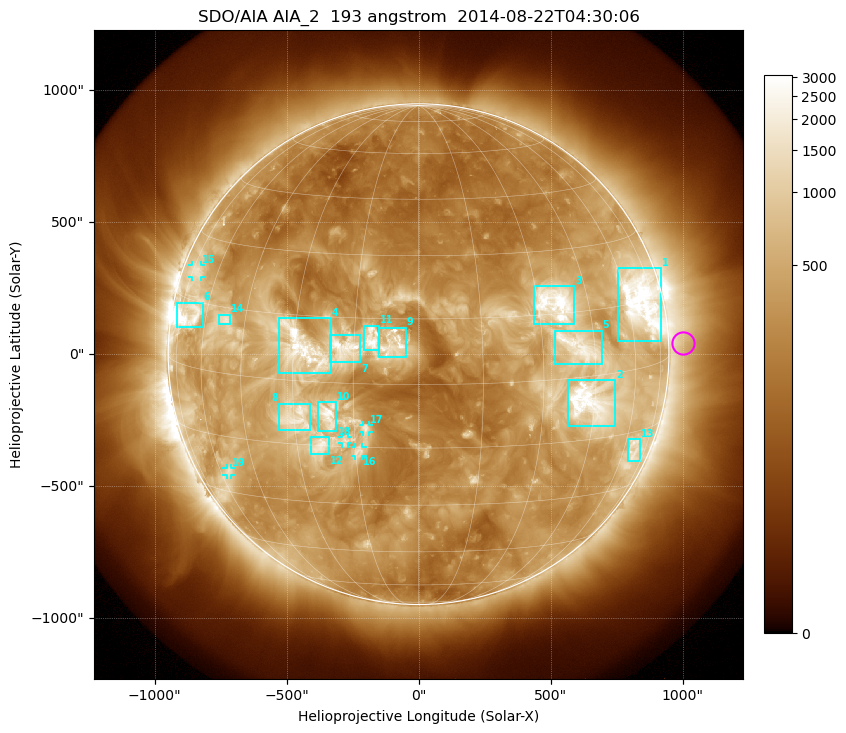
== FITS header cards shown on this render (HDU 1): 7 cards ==
TELESCOP= 'SDO/AIA'
INSTRUME= 'AIA_2'
WAVELNTH=                  193
WAVEUNIT= 'angstrom'
DATE-OBS= '2014-08-22T04:30:06.84'
CTYPE1  = 'HPLN-TAN'
CTYPE2  = 'HPLT-TAN'

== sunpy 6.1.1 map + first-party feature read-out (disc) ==
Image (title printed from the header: SDO/AIA AIA_2  193 angstrom  2014-08-22T04:30:06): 1024 x 1024 px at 2.4 arcsec/px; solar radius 949 arcsec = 395 px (full disc in frame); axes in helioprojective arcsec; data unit not stated in the header (colour bar unlabelled)
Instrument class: DISC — disc imager (sunpy class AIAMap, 193 A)
Bright regions (active regions / flare kernels): reference = the median radial profile (limb darkening/brightening removed); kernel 9 px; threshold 5 sigma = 922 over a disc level ~297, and >= 1.15x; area >= 12 px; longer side >= 9 px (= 22 arcsec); searched inside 0.97 R_sun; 19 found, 19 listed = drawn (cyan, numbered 1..; 5 of them under ~33 arcsec drawn as corner ticks so the feature stays visible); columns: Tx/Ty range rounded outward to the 5 arcsec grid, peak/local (2 s.f.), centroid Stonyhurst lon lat
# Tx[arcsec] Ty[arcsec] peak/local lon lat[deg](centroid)
1 755..920 50..330 14 +66 +15
2 565..745 -270..-95 12 +44 -6
3 440..590 115..260 12 +35 +17
4 -530..-330 -75..140 15 -28 +8
5 515..695 -35..90 6.5 +40 +7
6 -915..-815 100..195 15 -69 +11
7 -335..-220 -30..75 9.5 -17 +8
8 -530..-410 -285..-185 6.6 -29 -9
9 -150..-45 -15..100 12 -6 +9
10 -380..-310 -290..-180 9.3 -21 -8
11 -210..-150 15..110 11 -11 +10
12 -410..-340 -380..-310 6.9 -24 -15
13 795..840 -405..-320 4.6 +66 -20
14 -755..-710 110..150 6.2 -52 +12
15 -860..-825 290..335 4.2 -72 +22
16 -240..-210 -385..-350 5.3 -14 -16
17 -210..-190 -295..-265 5.2 -12 -10
18 -290..-265 -340..-315 4.6 -17 -13
19 -730..-710 -455..-430 4.5 -56 -24
Off-limb structures (1.02-1.3 R_sun): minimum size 162 px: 4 found; the strongest spans PA ~240..300 deg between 1.02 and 1.3 R_sun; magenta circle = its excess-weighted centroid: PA ~270 deg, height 1.06 R_sun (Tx ~1000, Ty ~40 arcsec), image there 1.6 x the reference